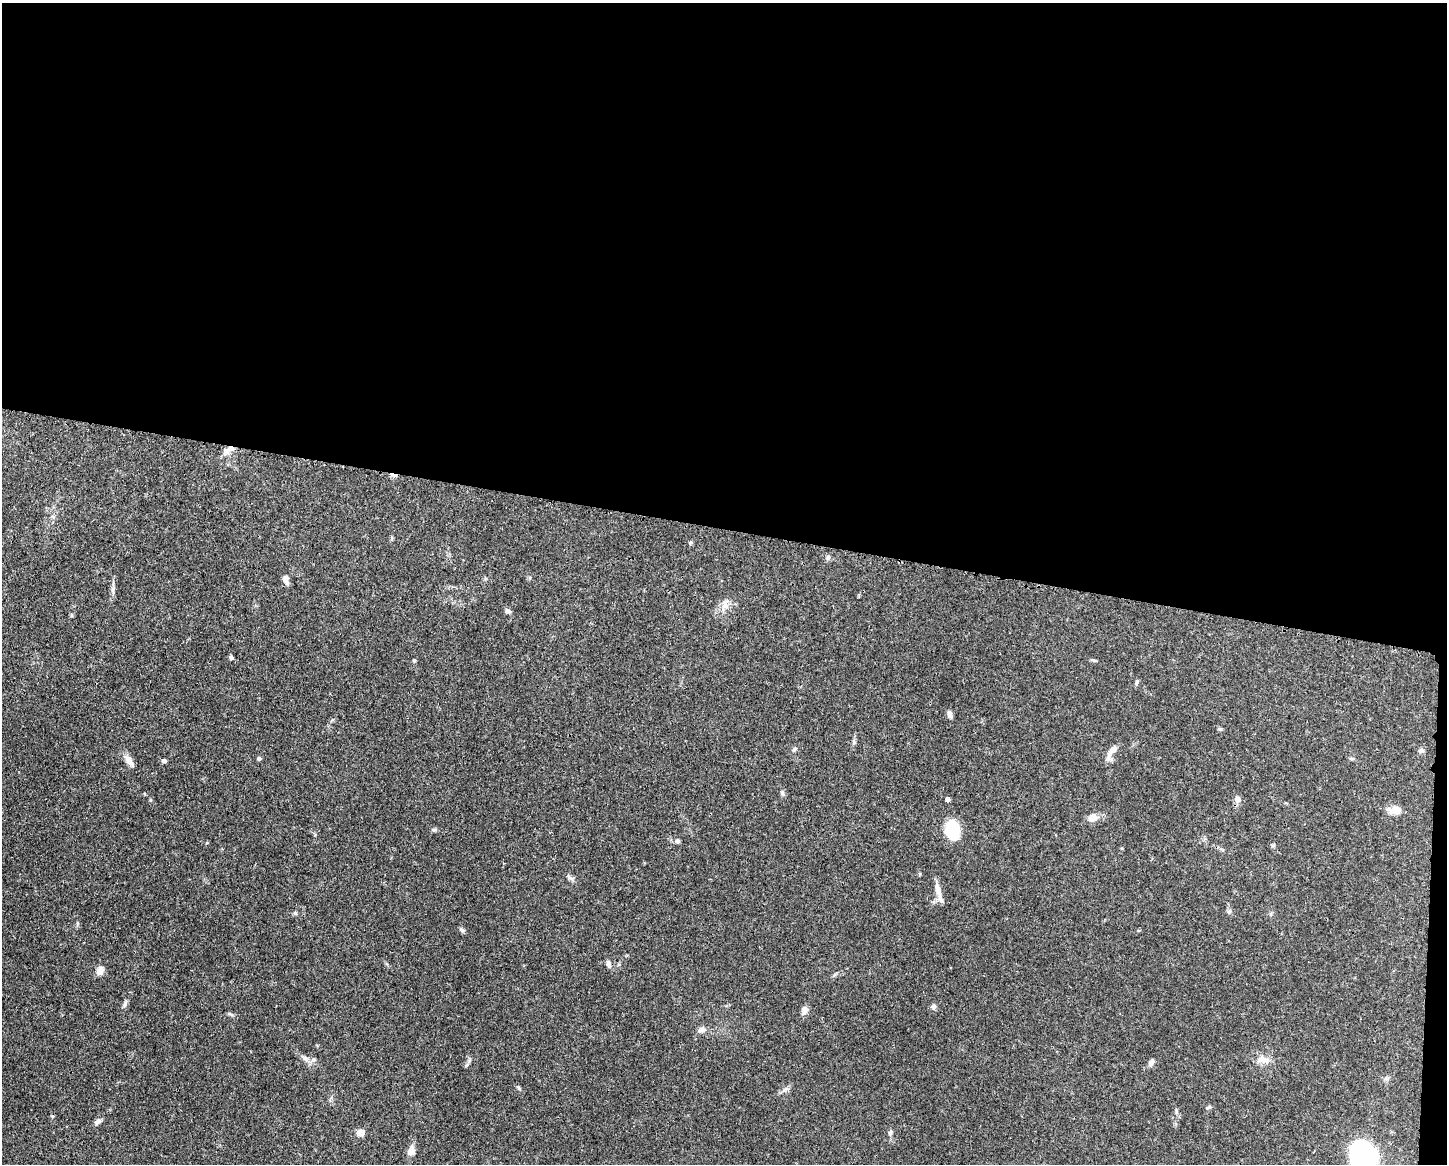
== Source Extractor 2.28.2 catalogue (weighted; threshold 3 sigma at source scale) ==
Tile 3 of 3 x 4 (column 3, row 1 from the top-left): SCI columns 3004-4448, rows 3491-4652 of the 4671 x 4660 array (HDU 1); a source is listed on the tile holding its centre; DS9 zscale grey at full resolution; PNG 1449 x 1166 px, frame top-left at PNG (2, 3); no overlay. Shown black and unused: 46% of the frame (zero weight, under 3 of 4 exposures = <1% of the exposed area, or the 3 px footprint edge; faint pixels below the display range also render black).
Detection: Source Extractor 2.28.2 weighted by HDU 2 'WHT'; one run over the whole footprint, this tile lists its part. Background 0.0415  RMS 0.0027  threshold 0.0123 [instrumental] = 3 sigma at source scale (4.5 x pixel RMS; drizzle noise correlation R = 1.50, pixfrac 1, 0.05/0.05 arcsec/px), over >= 5 px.
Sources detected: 56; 1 cosmic-ray / hot-pixel residue — not listed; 2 inside a brighter listed object's ellipse — not listed separately; the other 53 listed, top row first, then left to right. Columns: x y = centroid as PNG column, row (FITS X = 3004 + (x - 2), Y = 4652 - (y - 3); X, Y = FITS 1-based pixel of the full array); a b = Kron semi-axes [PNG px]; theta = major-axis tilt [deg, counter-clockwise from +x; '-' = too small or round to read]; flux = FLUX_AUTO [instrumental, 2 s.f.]
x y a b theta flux
226 452 9 8 - 1.4
690 543 5 4 - 0.46
828 557 7 6 - 0.65
286 579 9 6 -71 1.6
113 590 11 4 -86 0.86
725 605 15 9 85 2.1
508 611 8 6 -44 0.64
72 615 6 4 -89 0.31
231 657 5 4 - 0.61
414 660 5 4 - 0.32
1094 660 7 4 -25 0.44
1137 682 7 5 66 0.49
949 714 9 6 -80 0.99
1220 729 6 4 18 0.38
854 742 7 4 72 0.47
794 749 9 5 47 0.57
1421 750 8 6 -64 0.66
1112 751 23 7 56 2
259 758 5 5 - 0.51
1351 758 6 4 -1 0.36
129 761 14 7 -58 2.1
164 761 6 5 - 0.67
782 793 6 5 - 0.49
948 799 4 4 - 1
1237 799 8 7 - 1.4
1395 810 16 9 -2 2.9
1092 818 10 8 21 2.6
952 829 11 9 -83 22
434 830 7 4 0 0.43
677 841 7 6 - 0.53
920 874 5 3 - 0.26
570 878 11 5 -36 0.76
938 890 25 6 -77 2.2
295 913 6 4 -46 0.37
462 930 8 5 -41 0.55
608 963 9 6 -78 0.9
100 971 12 9 71 1.6
125 1004 13 4 74 0.76
933 1006 7 7 - 0.73
804 1010 10 8 65 1.2
231 1014 10 3 -22 0.46
702 1029 9 8 - 1.2
305 1058 10 6 -31 1.1
1263 1060 18 9 -5 2.5
1151 1062 9 6 61 1.1
1386 1079 6 6 - 0.59
519 1088 7 4 -37 0.45
1176 1111 6 4 -89 0.41
98 1121 10 6 40 1
890 1132 7 5 62 0.62
360 1133 8 7 - 2.4
411 1151 12 9 64 1.6
1364 1154 21 17 -39 49
Isophote crosses this tile's border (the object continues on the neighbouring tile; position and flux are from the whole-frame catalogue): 1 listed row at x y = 1364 1154
Unlisted compact peaks at least as high as the median listed source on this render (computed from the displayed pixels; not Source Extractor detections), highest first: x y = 469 1061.